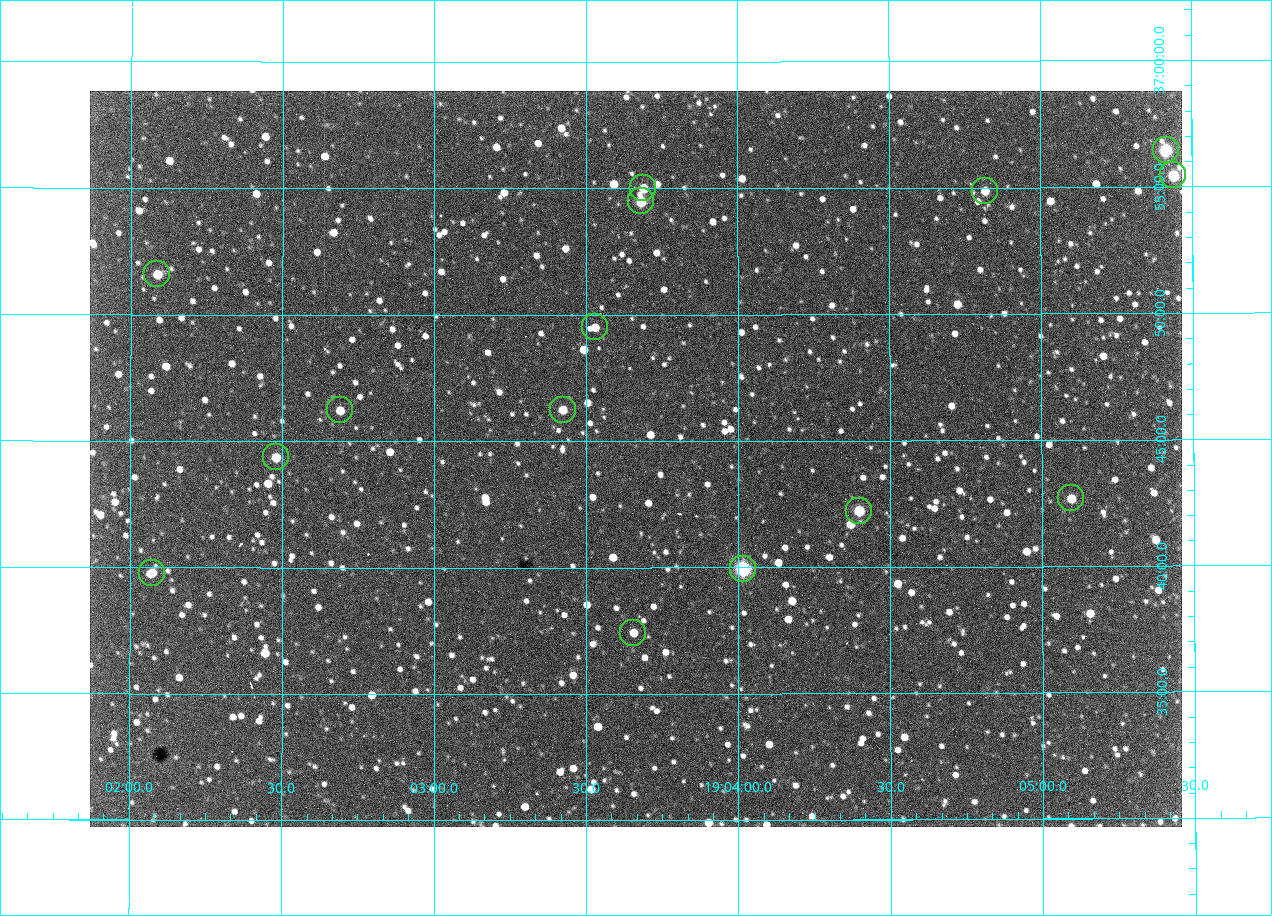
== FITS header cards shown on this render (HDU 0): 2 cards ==
NAXIS1  =                 1092 /fastest changing axis
NAXIS2  =                  736 /next to fastest changing axis

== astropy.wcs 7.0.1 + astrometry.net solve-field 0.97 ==
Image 1092 x 736 px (HDU 0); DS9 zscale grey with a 90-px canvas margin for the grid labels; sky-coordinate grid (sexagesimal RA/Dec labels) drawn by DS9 from the SOLVED WCS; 15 Tycho-2 reference stars matched to detected sources circled (green)
Header WCS: none
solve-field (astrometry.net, Tycho-2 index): SOLVED blind (the file carries no WCS)
Solved WCS: RA---TAN-SIP/DEC--TAN-SIP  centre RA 19:03:40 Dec +36:44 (285.92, +36.74 deg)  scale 2.37 arcsec/px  FOV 43.2' x 29.1'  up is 0 deg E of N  parity flipped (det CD > 0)
(file carries no celestial WCS; the grid is the blind solution)
Tycho-2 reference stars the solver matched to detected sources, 15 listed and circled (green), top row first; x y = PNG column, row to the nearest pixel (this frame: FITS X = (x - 90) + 1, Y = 736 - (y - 91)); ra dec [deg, ICRS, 3 dp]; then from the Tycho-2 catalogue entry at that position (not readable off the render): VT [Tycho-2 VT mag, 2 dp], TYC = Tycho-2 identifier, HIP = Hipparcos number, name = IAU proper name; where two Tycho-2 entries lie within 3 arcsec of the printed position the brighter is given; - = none
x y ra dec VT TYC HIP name
1166 150 286.353 +36.941 8.32 2652-644-1 93748 -
1173 175 286.360 +36.924 9.83 2652-14-1 - -
643 188 285.922 +36.917 10.48 2652-1249-1 - -
985 191 286.204 +36.915 10.94 2652-350-1 - -
641 201 285.920 +36.908 9.57 2652-218-1 - -
157 274 285.522 +36.860 10.88 2651-1921-1 - -
595 327 285.882 +36.825 10.95 2652-329-1 - -
340 410 285.672 +36.770 11.14 2651-2527-1 - -
563 410 285.856 +36.771 11.11 2652-1253-1 - -
276 457 285.620 +36.739 11.03 2651-1906-1 - -
1071 498 286.274 +36.711 10.88 2652-1070-1 - -
859 511 286.100 +36.704 10.14 2652-1649-1 - -
743 569 286.004 +36.666 8.52 2652-1368-1 - -
152 573 285.518 +36.663 10.71 2651-2245-1 - -
633 633 285.914 +36.624 11.11 2652-845-1 - -